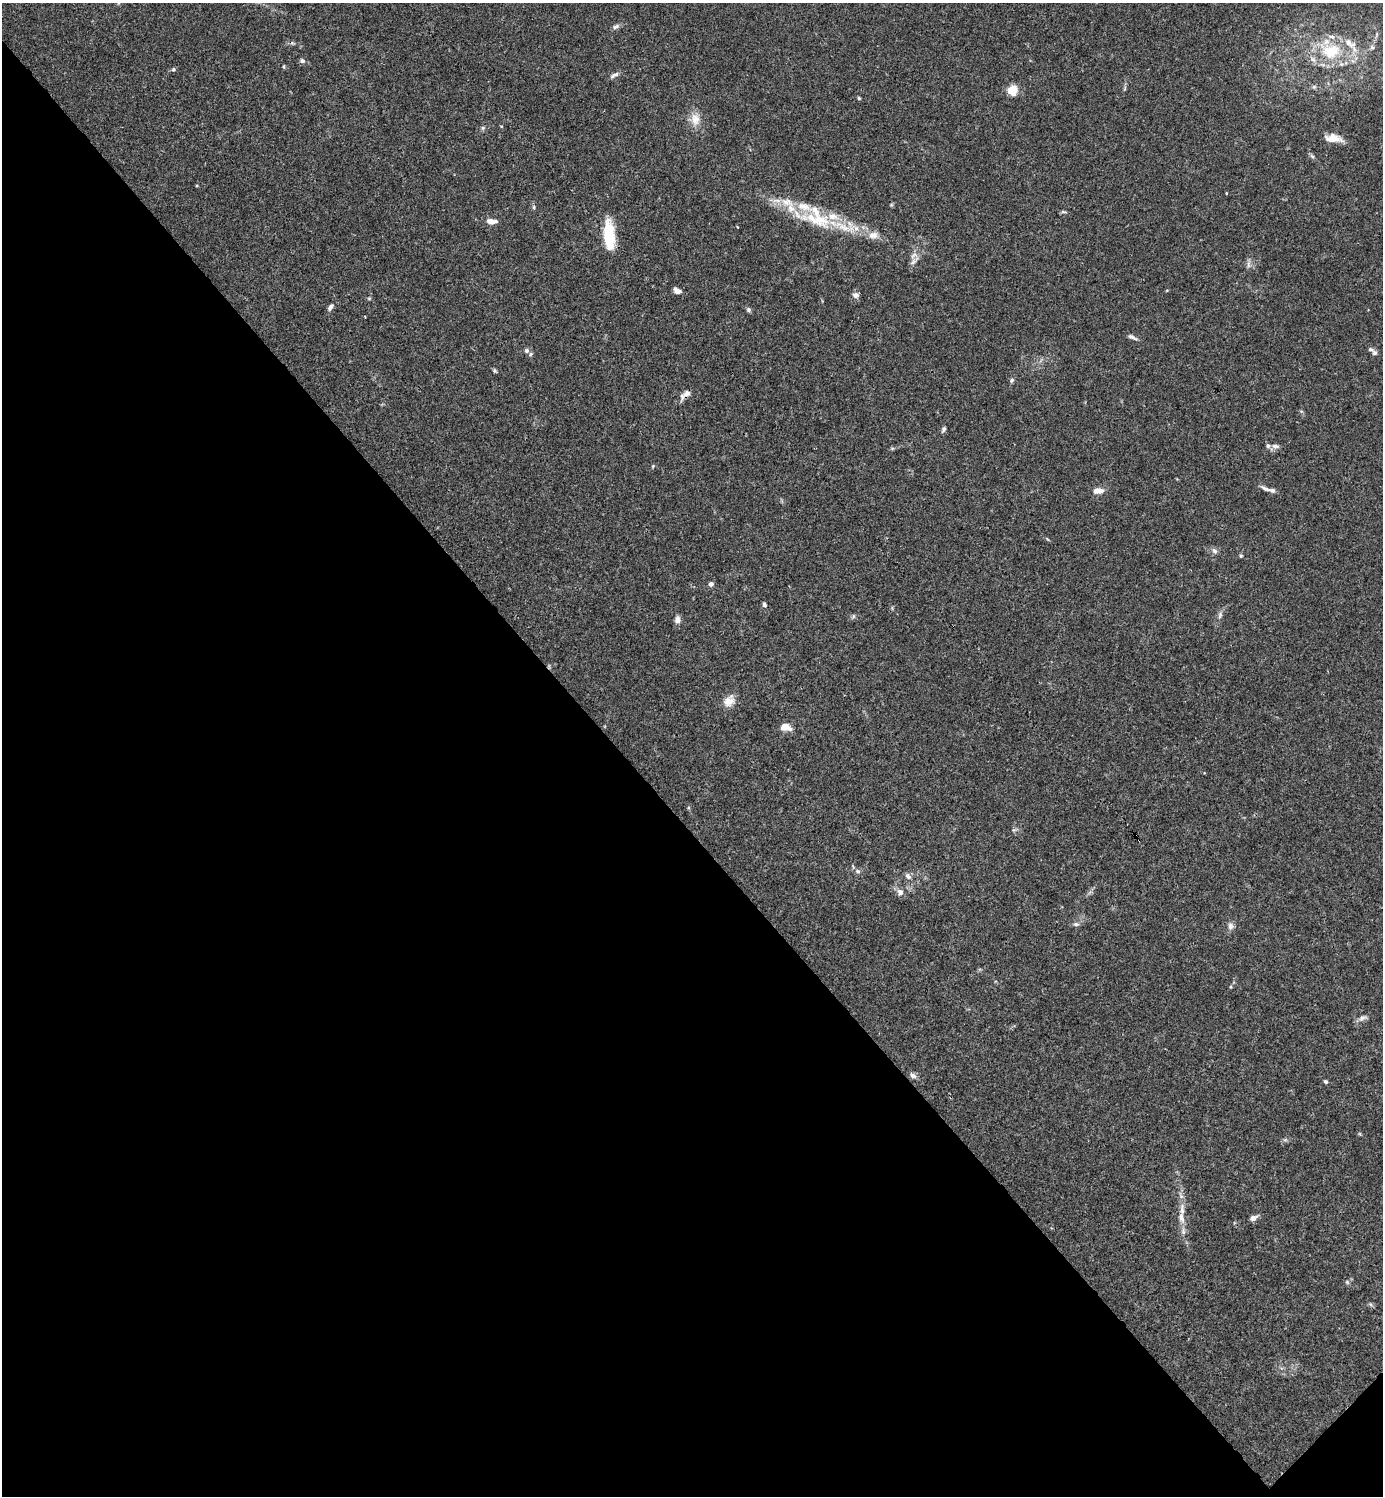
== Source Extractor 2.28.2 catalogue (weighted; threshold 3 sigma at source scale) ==
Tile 14 of 4 x 4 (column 2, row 4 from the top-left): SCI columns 1681-3061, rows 1-1494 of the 5981 x 5982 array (HDU 1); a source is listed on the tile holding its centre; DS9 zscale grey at full resolution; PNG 1385 x 1498 px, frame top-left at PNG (2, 3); no overlay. Shown black and unused: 45% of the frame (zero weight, under 3 of 4 exposures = <1% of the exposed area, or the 3 px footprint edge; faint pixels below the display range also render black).
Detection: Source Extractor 2.28.2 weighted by HDU 2 'WHT'; one run over the whole footprint, this tile lists its part. Background 0.0153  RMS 0.0022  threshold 0.0098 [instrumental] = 3 sigma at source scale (4.5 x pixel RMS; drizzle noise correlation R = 1.50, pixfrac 1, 0.05/0.05 arcsec/px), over >= 5 px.
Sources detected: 71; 12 inside a brighter listed object's ellipse — not listed separately; the other 59 listed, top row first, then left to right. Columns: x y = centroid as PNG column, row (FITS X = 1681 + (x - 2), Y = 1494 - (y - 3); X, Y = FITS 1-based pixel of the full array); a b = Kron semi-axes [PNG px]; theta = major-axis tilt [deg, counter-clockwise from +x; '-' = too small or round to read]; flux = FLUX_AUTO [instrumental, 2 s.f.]
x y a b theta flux
615 27 10 6 25 0.64
1372 47 8 6 55 0.66
1331 51 27 20 -1 11
302 61 6 5 - 0.6
284 67 5 3 - 0.23
173 69 6 4 22 0.33
614 75 14 5 28 0.77
1314 87 6 5 - 0.38
1013 90 13 11 73 2.9
859 98 5 4 - 0.24
695 119 17 13 -80 2.6
483 128 6 5 - 0.37
1333 138 16 8 -6 2.9
1312 156 8 4 -36 0.39
1226 193 3 2 - 0.15
534 207 6 4 90 0.32
1063 212 8 3 -13 0.36
818 219 57 20 -13 13
491 221 13 6 -3 1.6
873 235 13 9 10 1.7
609 236 30 10 -87 9.3
914 255 11 6 28 0.93
1248 264 10 5 -90 0.64
677 291 8 5 -31 1.1
856 295 7 6 - 1
330 307 10 5 54 0.74
749 310 6 5 - 0.44
365 317 3 2 - 0.18
1132 337 14 5 -25 0.7
1371 349 9 5 -30 0.53
527 351 7 6 - 0.67
495 371 7 4 -49 0.32
1012 380 6 5 - 0.43
685 394 16 7 34 1.3
943 429 8 4 63 0.45
1275 446 11 6 -4 0.82
653 466 5 4 - 0.24
1266 489 17 5 -21 1.1
1099 491 13 7 5 1.7
1214 551 9 6 -39 0.67
1241 556 5 4 - 0.25
711 584 5 5 - 0.61
764 604 6 5 - 0.44
1220 615 10 5 72 0.64
853 616 6 4 90 0.34
677 620 10 6 85 0.98
729 701 17 13 48 2.2
785 727 10 7 -11 2.6
858 871 7 5 -21 0.52
908 876 9 6 -49 0.81
900 892 8 7 - 1.1
1076 924 8 5 -1 0.6
1230 926 10 7 87 0.91
1362 1018 13 6 21 0.86
913 1076 9 7 -36 0.84
1325 1082 6 4 -43 0.36
1182 1209 20 7 87 2
1253 1218 7 5 22 1.2
1347 1282 6 4 -46 0.3
Overlapping masked pixels (flux is a lower limit): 1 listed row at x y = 685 394